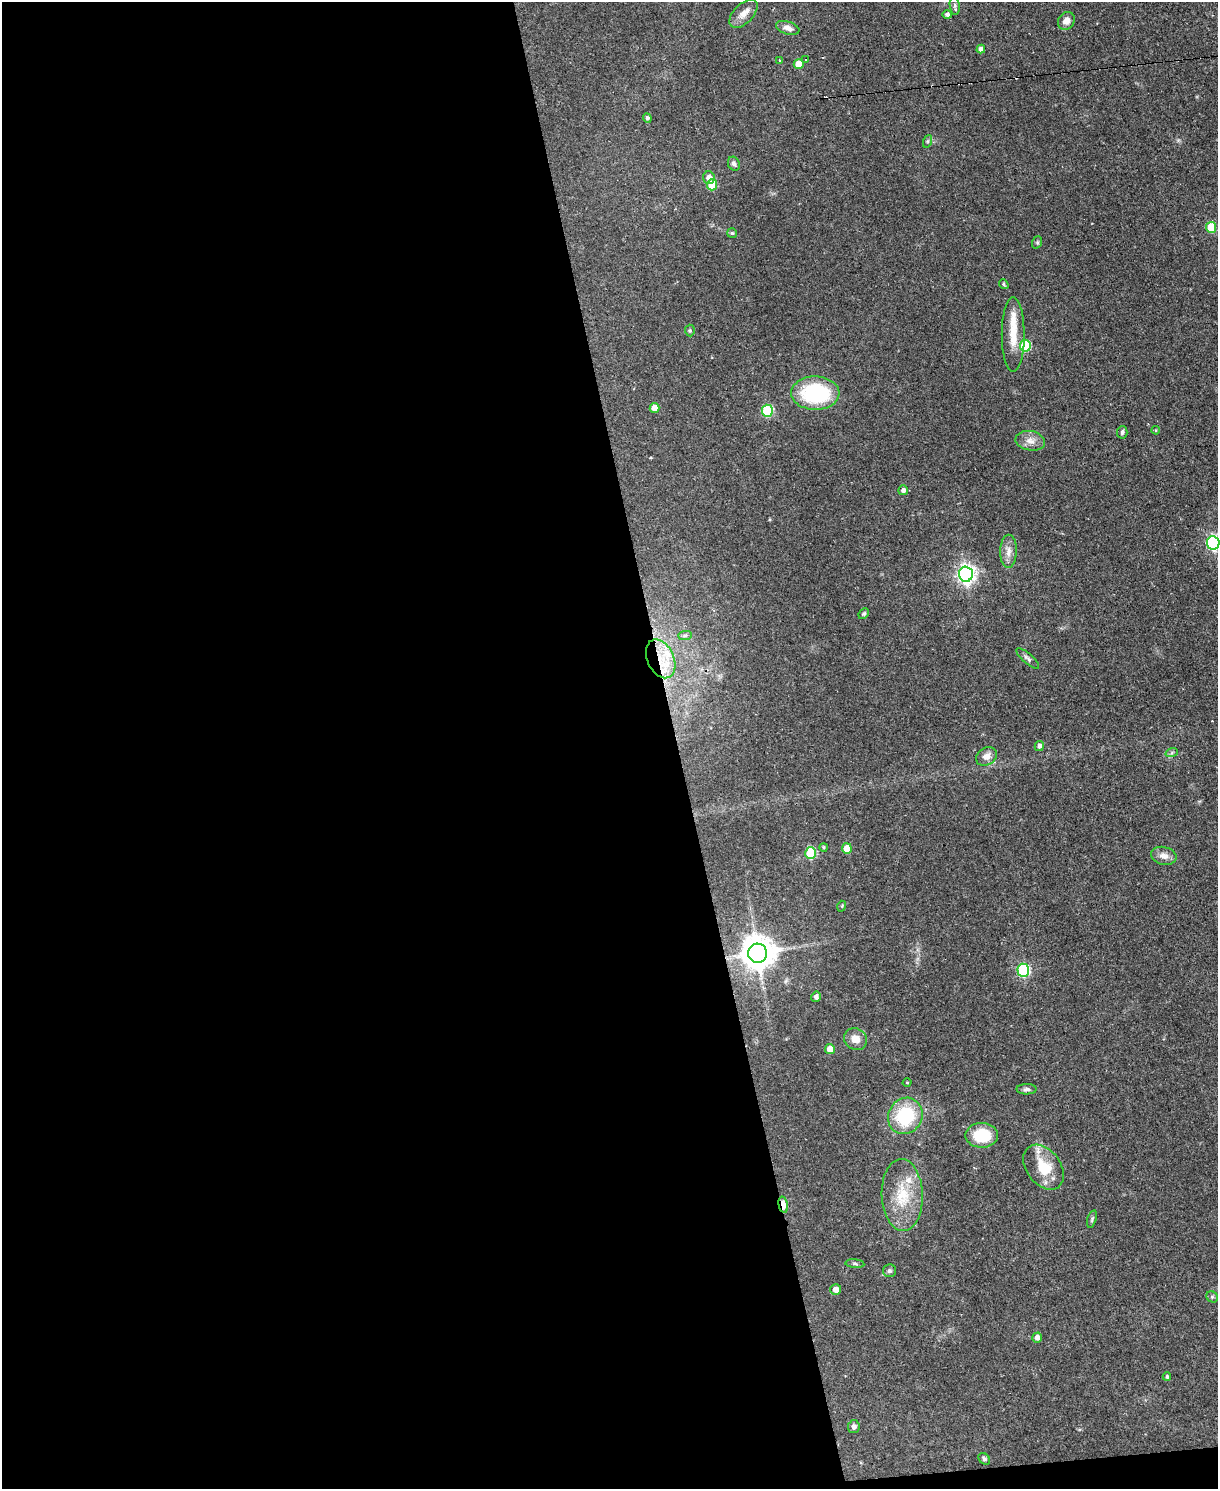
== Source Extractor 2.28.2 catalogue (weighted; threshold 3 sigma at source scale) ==
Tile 9 of 4 x 3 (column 1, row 3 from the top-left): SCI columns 1-1216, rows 247-1733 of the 4865 x 4839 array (HDU 1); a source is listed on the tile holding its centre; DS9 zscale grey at full resolution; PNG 1220 x 1491 px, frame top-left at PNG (2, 2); each listed source drawn as its Kron ellipse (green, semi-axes under 4 px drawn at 4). Shown black and unused: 56% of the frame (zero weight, under 2 of 3 exposures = <1% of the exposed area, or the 3 px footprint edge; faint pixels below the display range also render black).
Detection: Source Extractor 2.28.2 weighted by HDU 2 'WHT'; one run over the whole footprint, this tile lists its part. Background 0.0668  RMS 0.0055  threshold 0.0248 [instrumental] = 3 sigma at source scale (4.5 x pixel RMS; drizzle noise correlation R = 1.50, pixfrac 1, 0.05/0.05 arcsec/px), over >= 5 px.
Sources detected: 70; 1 cosmic-ray / hot-pixel residue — neither listed nor drawn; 5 inside a brighter listed object's ellipse — not listed separately; the other 64 listed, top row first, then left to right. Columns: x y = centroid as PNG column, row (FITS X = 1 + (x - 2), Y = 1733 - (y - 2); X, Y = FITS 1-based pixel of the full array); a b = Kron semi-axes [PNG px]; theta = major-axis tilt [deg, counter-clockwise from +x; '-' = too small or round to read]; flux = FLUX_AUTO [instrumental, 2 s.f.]
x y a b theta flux
955 5 9 5 -84 1.4
743 14 17 9 45 4.7
947 15 5 4 - 1.4
1066 21 9 8 - 3.8
788 28 12 6 -19 2.9
981 49 4 4 - 2.5
806 59 4 2 - 0.68
779 60 4 3 - 0.44
799 64 5 5 - 8.1
647 118 5 4 - 1.2
928 141 6 4 71 0.84
734 164 7 5 -63 1.5
709 178 6 6 - 3.9
712 185 5 5 - 15
1211 227 5 5 - 19
732 233 5 5 - 0.77
1037 242 6 5 - 0.8
1004 284 5 4 - 0.91
690 331 6 5 - 0.8
1013 335 37 11 -90 12
1025 346 6 5 - 37
815 393 24 16 -1 47
654 408 5 5 - 4.8
767 411 6 5 - 39
1156 430 4 3 - 0.53
1122 432 6 5 - 1.2
1030 441 15 9 -10 4.4
903 490 5 5 - 2.2
1213 543 7 6 - 100
1008 551 16 8 89 4.3
966 574 7 7 - 240
864 614 6 4 48 0.84
685 636 7 4 1 1.2
1028 658 14 5 -41 1.7
661 659 20 13 -66 13
1039 746 5 4 - 1.9
1172 752 6 4 20 0.91
986 756 11 8 32 4
824 847 4 4 - 0.71
847 848 5 5 - 7.7
811 853 6 5 - 32
1164 856 13 9 -13 4
842 906 5 3 - 0.55
758 953 9 9 - 1100
1023 970 6 6 - 58
816 997 5 4 - 2
855 1039 12 10 -30 5.6
830 1049 5 5 - 5.3
907 1082 4 3 - 0.42
1027 1089 10 5 0 1.5
905 1116 19 17 58 33
982 1135 16 12 2 20
1044 1167 25 17 -53 16
902 1195 36 20 -88 20
783 1205 8 4 -78 12
1092 1219 9 4 73 0.99
855 1264 9 4 -5 0.97
889 1271 6 6 - 1.2
836 1290 5 5 - 4.1
1212 1297 6 5 - 1
1037 1338 5 5 - 2.9
1167 1377 4 3 - 0.88
854 1427 6 6 - 1.7
984 1459 6 5 - 1.1
Overlapping masked pixels (flux is a lower limit): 2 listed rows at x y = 661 659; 783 1205
Isophote crosses this tile's border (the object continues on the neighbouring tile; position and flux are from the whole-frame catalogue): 1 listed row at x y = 1213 543